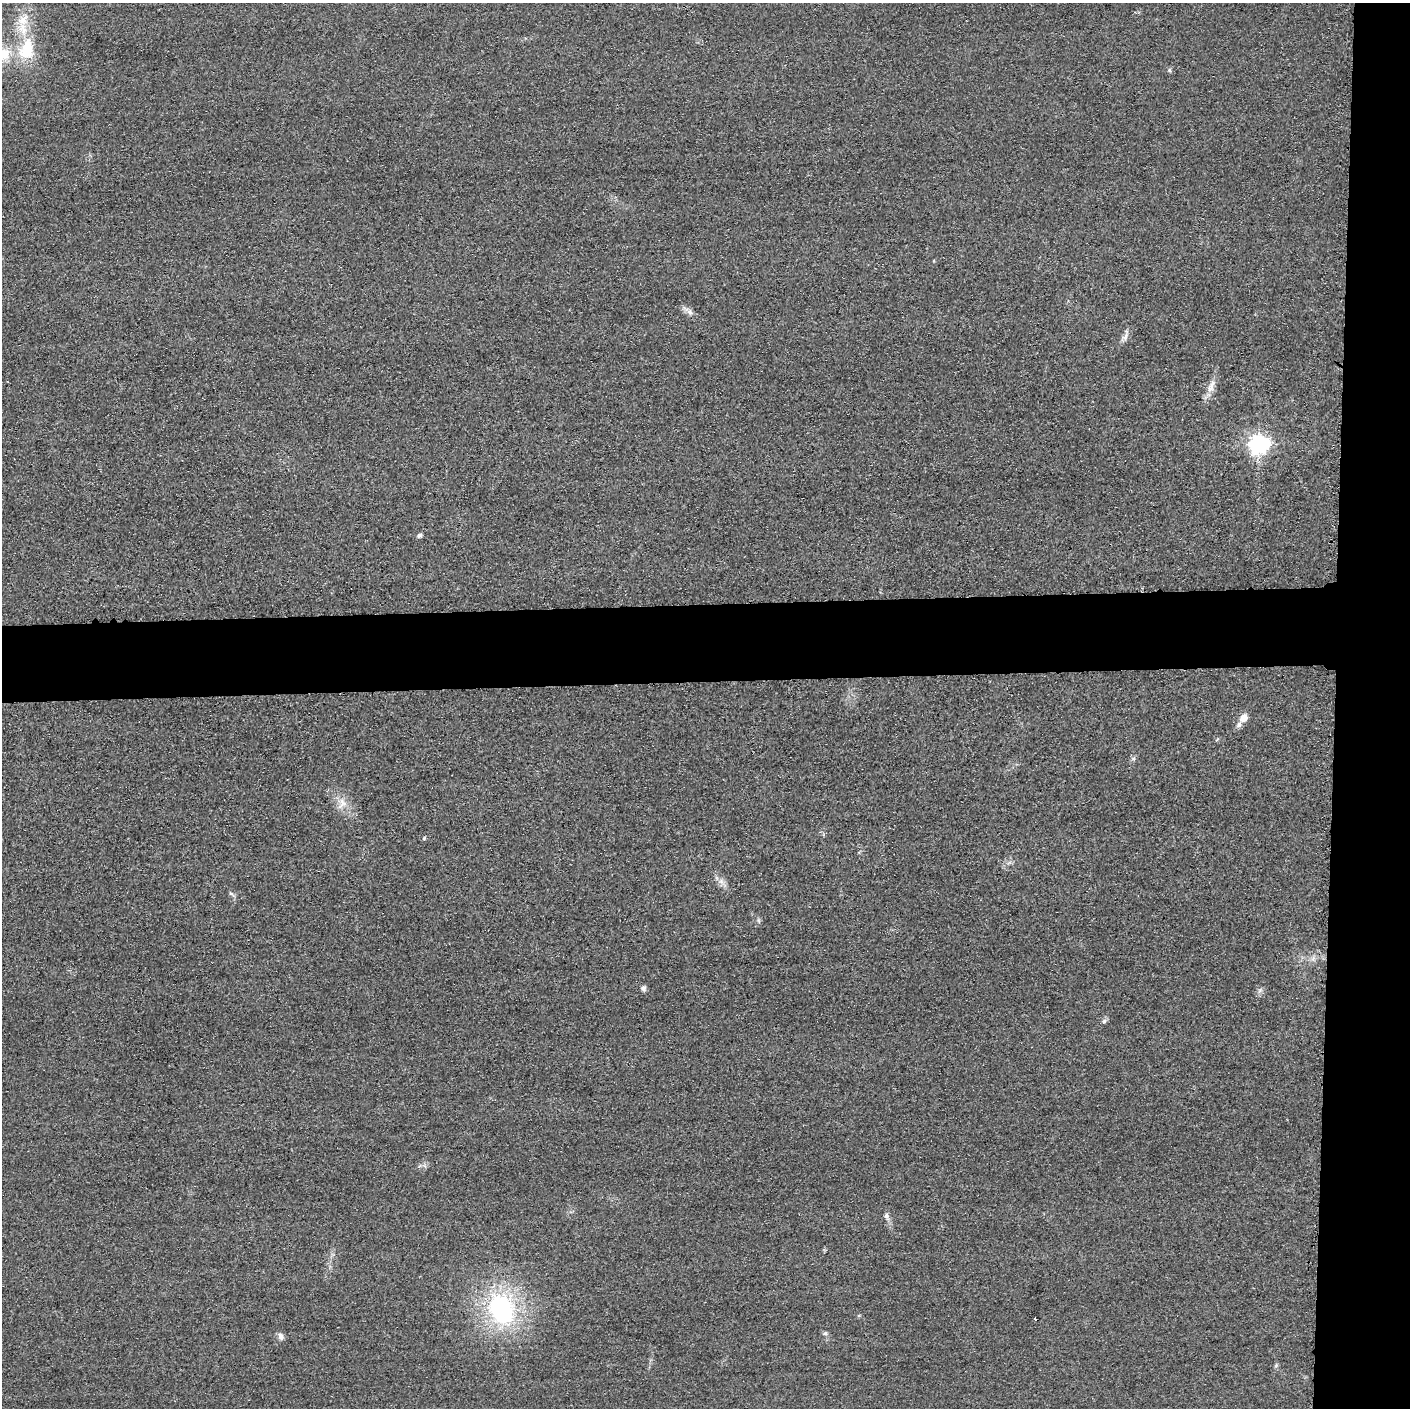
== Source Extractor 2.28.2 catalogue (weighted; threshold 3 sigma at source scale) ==
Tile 6 of 3 x 3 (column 3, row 2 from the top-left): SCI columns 2831-4238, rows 1436-2841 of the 4251 x 4275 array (HDU 1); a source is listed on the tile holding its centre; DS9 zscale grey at full resolution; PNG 1412 x 1410 px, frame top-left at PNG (2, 3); no overlay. Shown black and unused: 11% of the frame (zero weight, under 3 of 4 exposures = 3% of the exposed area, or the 3 px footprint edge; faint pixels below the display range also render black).
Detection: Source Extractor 2.28.2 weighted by HDU 2 'WHT'; one run over the whole footprint, this tile lists its part. Background 0.0604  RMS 0.017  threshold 0.0775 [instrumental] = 3 sigma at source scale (4.5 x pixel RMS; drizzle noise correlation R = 1.50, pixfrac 1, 0.05/0.05 arcsec/px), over >= 5 px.
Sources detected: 20; all 20 listed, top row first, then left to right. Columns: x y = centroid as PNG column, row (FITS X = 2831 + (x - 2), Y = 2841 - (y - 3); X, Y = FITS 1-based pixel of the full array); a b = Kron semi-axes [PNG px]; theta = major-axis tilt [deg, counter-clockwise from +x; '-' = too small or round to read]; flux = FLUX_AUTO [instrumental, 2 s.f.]
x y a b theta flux
23 20 19 13 52 31
26 49 31 20 77 77
3 54 22 16 32 47
1169 70 6 4 -89 2.4
690 312 9 7 -52 7
1125 337 13 5 75 7
1211 386 21 7 68 16
1259 444 7 7 - 810
419 535 6 5 - 3.8
1244 718 8 7 - 16
1239 725 8 7 - 5.6
342 803 16 9 82 16
424 838 5 4 - 2.5
721 881 7 5 -1 5.5
643 988 7 6 - 4.9
1104 1021 6 6 - 3.7
886 1215 8 6 90 4.6
501 1309 28 22 -67 250
825 1333 5 5 - 3.2
281 1336 9 6 -72 7.1
Isophote crosses this tile's border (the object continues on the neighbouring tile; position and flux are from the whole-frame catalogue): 1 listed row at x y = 3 54